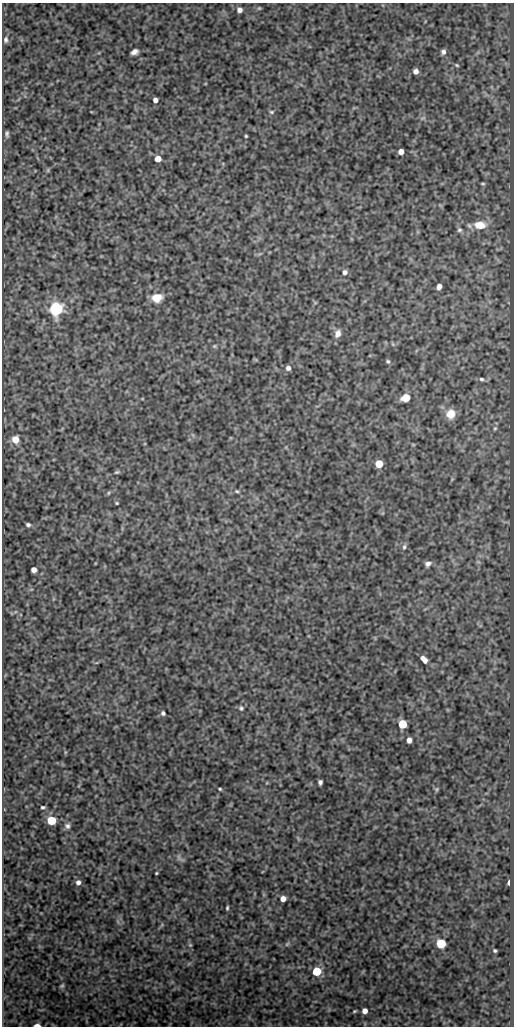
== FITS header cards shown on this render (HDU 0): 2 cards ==
NAXIS1  =                  512
NAXIS2  =                 1024

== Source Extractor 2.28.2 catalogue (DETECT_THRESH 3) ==
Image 512 x 1024 px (HDU 0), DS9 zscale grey, 1 PNG px = 1 image px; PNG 516 x 1028 px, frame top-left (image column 1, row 1024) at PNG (2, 3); no overlay
Background 296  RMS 0.77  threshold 2.3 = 3 sigma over >= 5 px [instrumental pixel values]
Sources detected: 67; all 67 listed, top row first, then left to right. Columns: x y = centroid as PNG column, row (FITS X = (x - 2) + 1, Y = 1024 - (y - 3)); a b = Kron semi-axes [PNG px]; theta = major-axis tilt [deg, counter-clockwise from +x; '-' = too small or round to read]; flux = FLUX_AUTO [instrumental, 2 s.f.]
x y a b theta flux
259 8 5 4 - 62
239 10 6 6 - 230
6 40 8 5 86 120
134 52 7 5 25 240
443 52 6 5 - 160
457 65 5 4 - 66
416 71 5 5 - 250
155 100 4 4 - 220
271 112 6 4 -1 80
423 118 8 4 22 95
7 134 6 4 -87 110
246 136 3 3 - 55
401 152 5 5 - 340
158 159 5 5 - 560
48 170 6 4 72 66
483 184 6 3 -5 64
480 225 13 9 -3 850
459 230 6 6 - 100
345 272 6 5 - 170
439 287 5 4 - 240
157 298 10 8 12 820
56 309 6 6 - 12000
338 333 9 7 69 330
214 346 5 5 - 70
388 361 5 5 - 85
288 368 5 5 - 210
481 379 6 4 -5 93
406 397 6 5 - 1200
450 414 9 8 - 790
495 428 5 4 - 56
15 439 6 6 - 790
379 464 5 5 - 1300
117 472 7 4 16 78
237 491 6 4 -20 68
108 493 5 3 - 53
117 503 3 3 - 54
28 525 6 5 - 140
404 547 8 5 80 110
428 564 8 6 30 190
34 570 5 5 - 350
424 659 7 4 -45 690
241 708 6 5 - 97
163 713 6 5 - 120
402 724 5 5 - 2400
409 740 5 4 - 300
65 752 6 4 -72 52
320 782 5 4 - 150
220 789 5 4 - 62
436 789 6 5 - 78
43 807 5 4 - 82
51 820 5 5 - 2300
67 826 8 7 - 170
180 858 13 4 -41 130
156 873 3 2 - 49
78 882 5 5 - 200
509 882 4 3 - 140
283 899 5 5 - 340
227 908 4 3 - 72
441 943 6 5 - 3400
287 944 7 4 45 75
190 945 4 4 - 57
495 951 3 3 - 74
317 971 5 5 - 2400
62 986 6 4 48 81
354 1011 4 2 - 52
365 1011 5 4 - 320
37 1025 5 3 - 440
At the frame edge (FLAGS 8, measured only in part): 1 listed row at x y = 37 1025